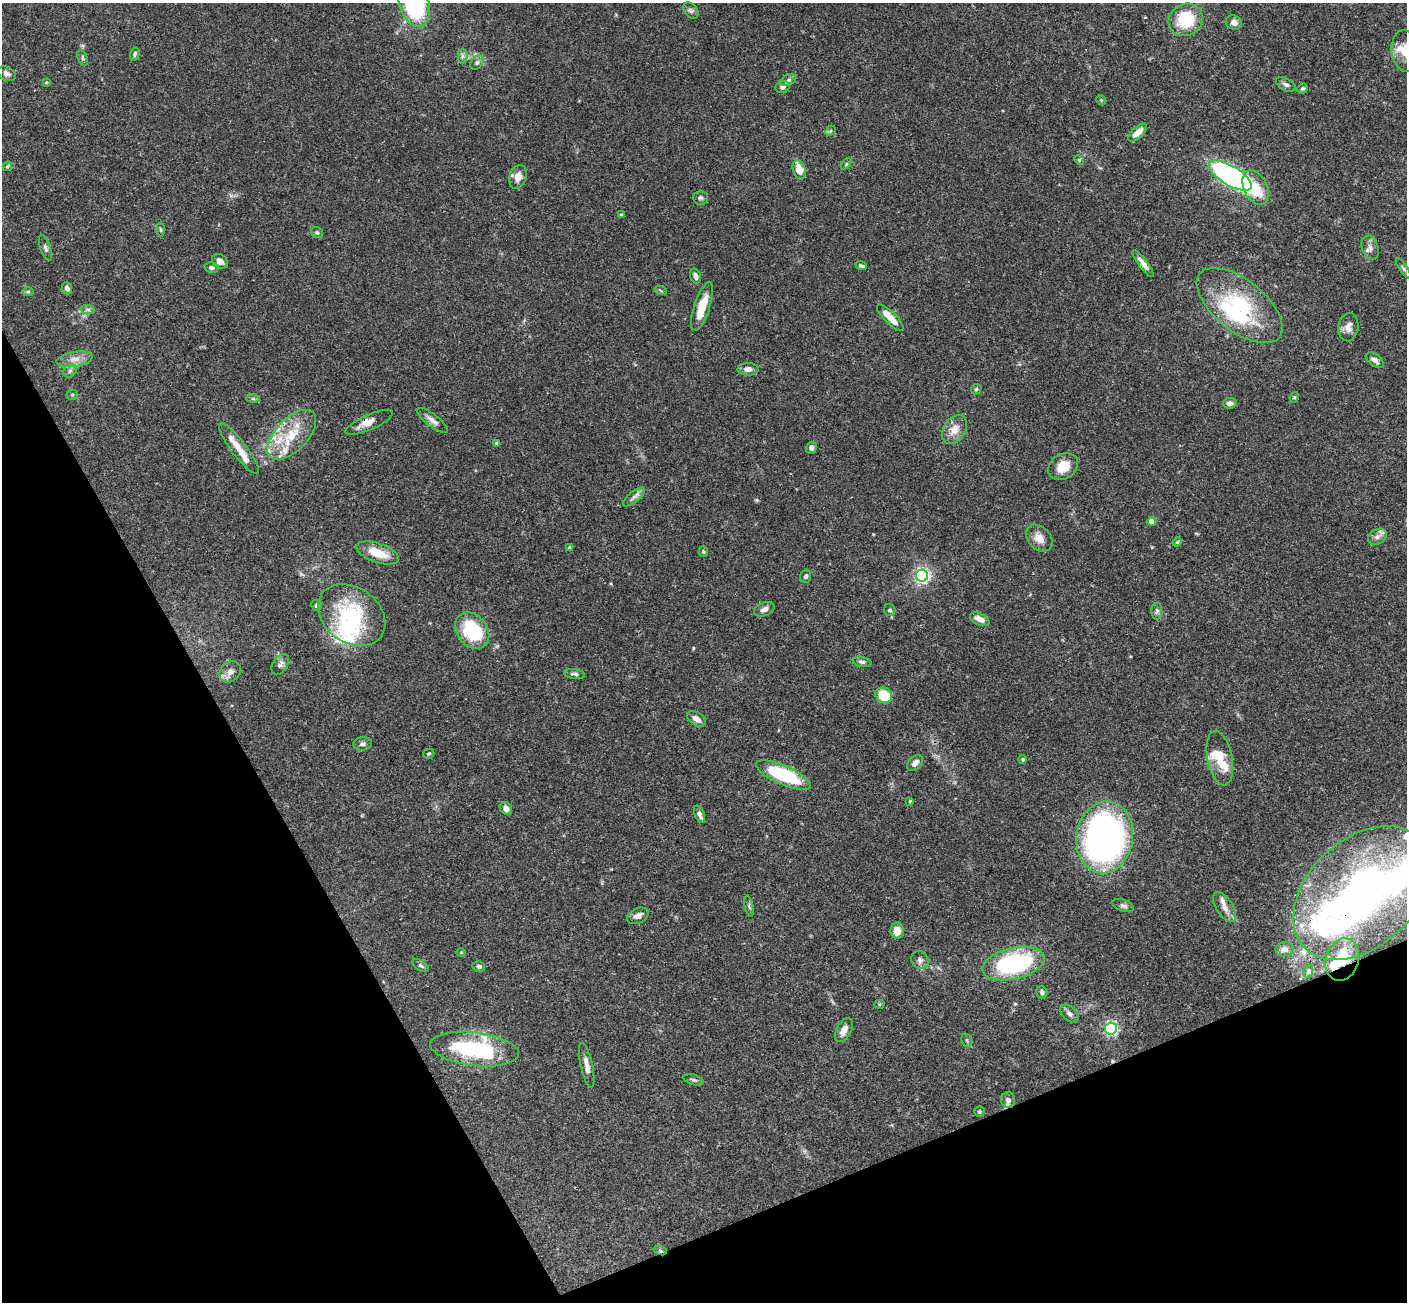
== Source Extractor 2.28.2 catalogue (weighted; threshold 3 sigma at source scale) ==
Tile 14 of 4 x 4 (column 2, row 4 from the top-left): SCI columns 1463-2867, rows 314-1613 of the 5731 x 5696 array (HDU 1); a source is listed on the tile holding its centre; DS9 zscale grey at full resolution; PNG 1409 x 1304 px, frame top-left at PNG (2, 3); each listed source drawn as its Kron ellipse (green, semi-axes under 4 px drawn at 4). Shown black and unused: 23% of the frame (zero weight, under 3 of 4 exposures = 6% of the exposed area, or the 3 px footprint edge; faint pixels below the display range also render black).
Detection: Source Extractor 2.28.2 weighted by HDU 2 'WHT'; one run over the whole footprint, this tile lists its part. Background 0.0903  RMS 0.0037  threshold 0.0165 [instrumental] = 3 sigma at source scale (4.5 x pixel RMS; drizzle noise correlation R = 1.50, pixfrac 1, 0.05/0.05 arcsec/px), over >= 5 px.
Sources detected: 141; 4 inside a brighter object's white glare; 1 cosmic-ray / hot-pixel residue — neither listed nor drawn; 15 inside a brighter listed object's ellipse — not listed separately; the other 121 listed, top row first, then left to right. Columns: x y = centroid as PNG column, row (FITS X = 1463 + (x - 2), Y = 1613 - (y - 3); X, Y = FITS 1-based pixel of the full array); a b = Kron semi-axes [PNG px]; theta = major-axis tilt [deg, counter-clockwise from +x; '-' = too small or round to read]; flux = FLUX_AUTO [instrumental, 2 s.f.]
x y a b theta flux
414 4 24 14 -72 40
691 10 9 6 -48 1.1
1186 20 17 15 34 15
1234 23 8 7 - 1.9
1405 51 21 13 -82 7
135 54 6 4 72 0.8
462 56 7 5 90 0.89
83 58 8 4 -68 0.68
477 63 8 5 49 0.98
6 74 9 6 -28 1.6
788 80 8 5 26 0.93
46 82 4 4 - 0.31
1286 85 11 6 -27 1.2
782 87 7 6 - 1.4
1302 89 5 5 - 0.64
1101 100 5 4 - 0.37
830 131 6 4 46 0.53
1138 132 12 5 43 3.5
1079 160 5 4 - 0.54
846 164 6 4 46 0.42
7 166 5 3 - 0.47
799 170 10 6 -72 5.4
1230 176 24 9 -31 120
518 177 12 8 70 3
1256 187 18 11 -64 8.5
700 198 7 7 - 0.9
621 215 4 3 - 0.55
161 230 7 3 -88 0.43
317 233 6 5 - 0.73
45 248 13 5 -71 1
1370 248 12 8 -71 1.8
220 261 8 6 -33 2.4
1143 263 16 4 -52 2.1
861 266 6 3 -21 0.86
211 268 7 5 -11 0.87
1403 268 12 3 -56 0.79
695 276 8 5 -71 1.4
67 288 6 5 - 1.5
661 291 6 4 -20 0.54
28 292 6 4 1 0.52
1240 305 51 25 -39 31
702 307 25 8 72 7.1
88 309 7 4 -1 0.85
890 318 18 6 -44 4
1348 327 14 10 81 2.7
75 359 18 7 8 3
1375 360 10 5 -36 1.7
748 369 11 6 -1 2.3
70 371 7 6 - 0.94
976 389 6 4 46 0.54
72 395 5 5 - 0.57
1294 397 5 4 - 0.43
253 399 7 4 -1 0.63
1230 403 7 5 8 1.4
432 420 19 6 -38 2.1
369 422 25 7 23 3.2
954 430 16 11 56 3.9
292 435 31 16 46 13
497 443 4 3 - 0.87
811 448 6 5 - 1.3
239 449 31 7 -53 6.1
1063 466 16 12 33 6.1
634 497 13 5 39 1.4
1152 522 4 4 - 4.9
1377 537 10 7 32 1.7
1039 538 15 11 -47 3.7
1177 542 5 4 - 0.4
570 548 4 4 - 1.7
703 552 5 4 - 0.51
378 553 22 9 -19 7.7
806 576 6 5 - 0.97
922 576 6 6 - 100
316 605 5 5 - 0.86
764 609 10 6 22 1.6
890 610 6 5 - 0.83
1157 611 8 5 88 0.9
352 615 36 27 -36 34
980 619 10 5 -24 2.8
472 630 20 15 -51 20
862 662 9 5 -11 0.86
280 664 11 7 57 1.5
230 672 11 9 42 2.2
575 674 10 4 -8 0.98
884 695 9 7 -29 10
696 719 10 6 -35 2.3
363 744 9 6 7 1.2
429 754 5 5 - 0.56
1220 758 27 12 -79 7.3
1023 759 4 4 - 0.55
915 763 9 6 46 1.9
783 775 30 9 -23 25
910 801 4 3 - 0.3
506 808 7 5 -45 2.2
700 814 9 5 -68 1.6
1105 837 36 28 82 150
1361 893 79 53 44 150
1123 905 11 5 -21 1.2
749 906 11 4 -77 0.75
1225 907 17 8 -57 3
638 916 11 7 26 2
897 931 8 6 88 4
1284 949 9 7 9 1.3
461 953 5 3 - 0.31
920 960 9 8 - 1.5
1342 960 21 16 73 9
1014 964 32 15 13 43
421 966 9 5 -34 0.76
479 966 6 5 - 0.77
1309 971 6 4 71 0.51
1042 992 6 5 - 0.87
879 1004 5 4 - 0.43
1069 1014 11 6 -45 1.5
1111 1029 6 6 - 80
844 1030 13 7 60 2.8
967 1040 7 5 -68 0.59
475 1049 45 16 -7 40
587 1065 23 6 -78 2.7
693 1080 10 5 -17 0.91
1008 1100 8 7 - 1.2
979 1112 5 5 - 0.71
660 1250 7 4 -18 0.67
Overlapping masked pixels (flux is a lower limit): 4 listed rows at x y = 369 422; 1361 893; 1342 960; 660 1250
Isophote crosses this tile's border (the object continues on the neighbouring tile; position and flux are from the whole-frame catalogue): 2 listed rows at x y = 414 4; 1405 51